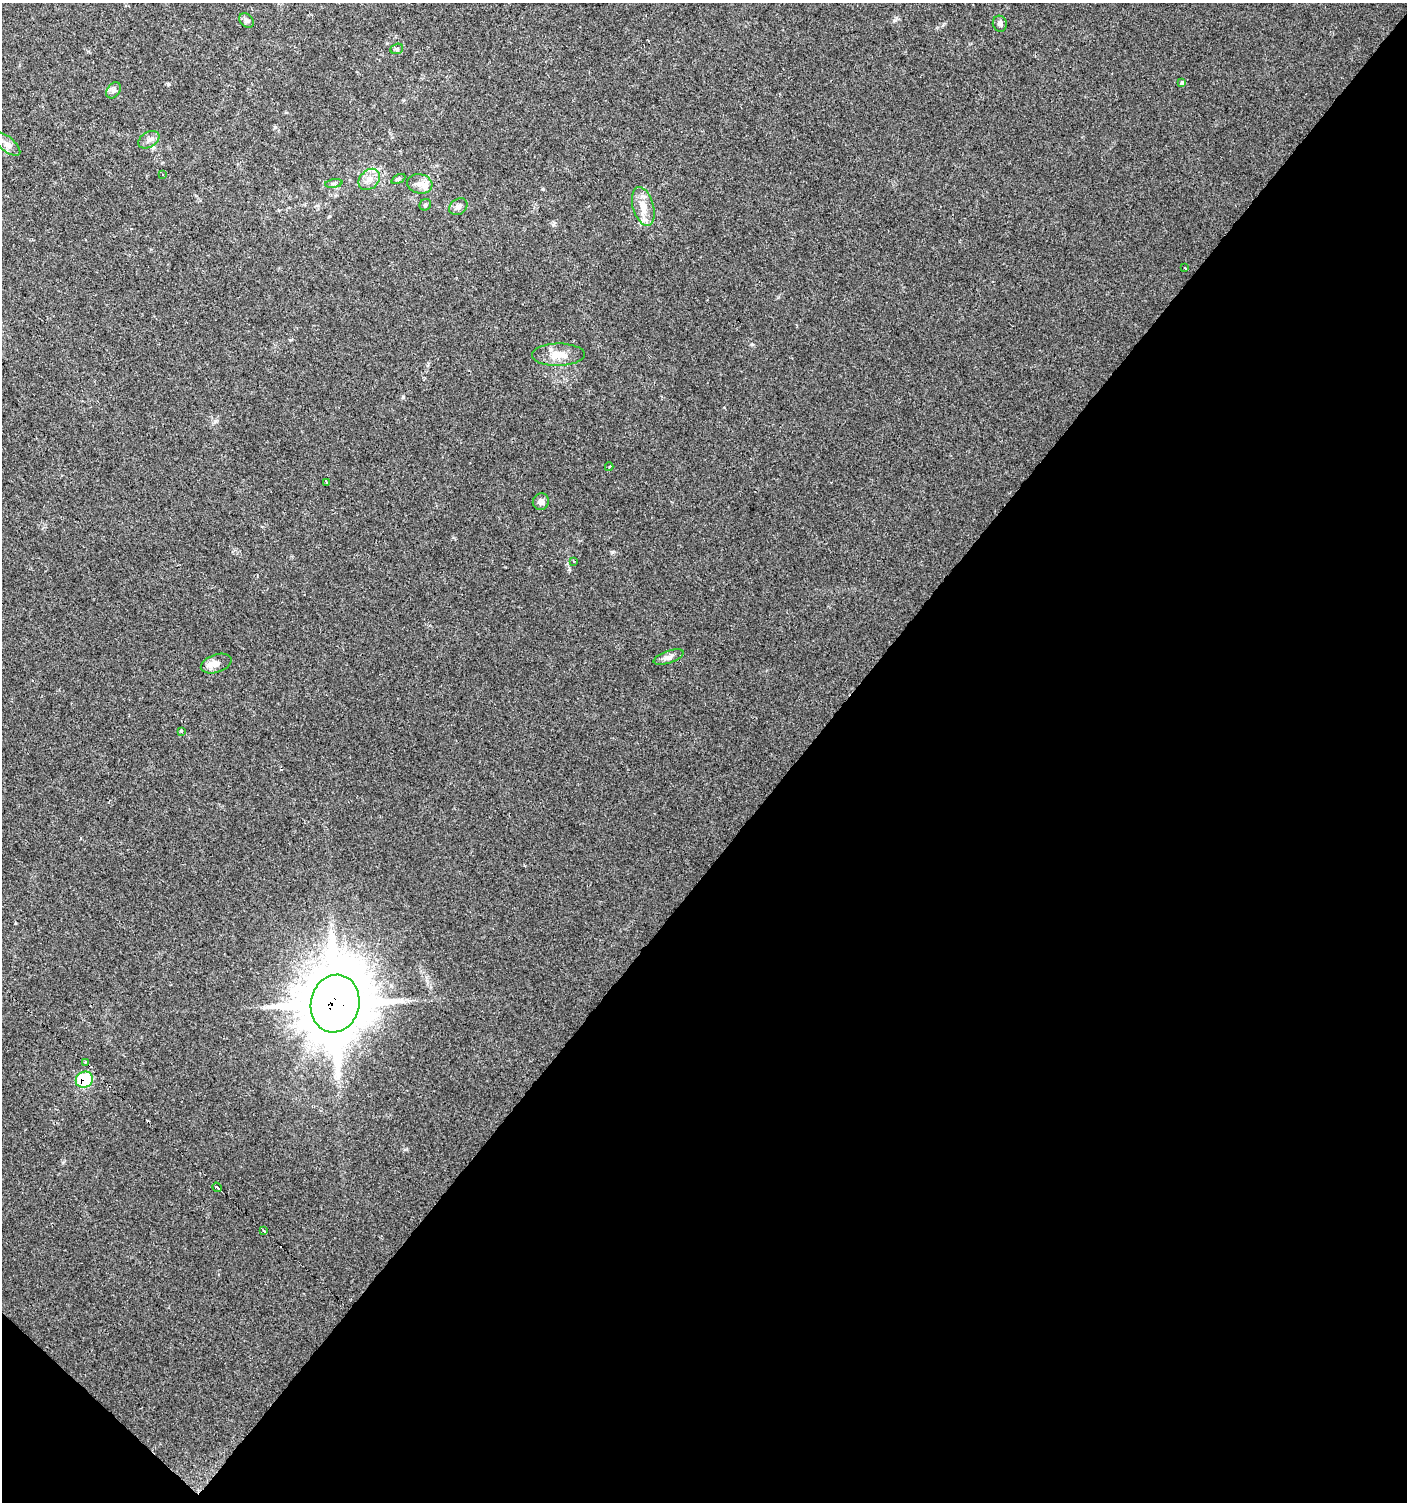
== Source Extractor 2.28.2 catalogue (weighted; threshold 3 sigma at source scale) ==
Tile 15 of 4 x 4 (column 3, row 4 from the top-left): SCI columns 3050-4454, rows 6-1505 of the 6028 x 6010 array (HDU 1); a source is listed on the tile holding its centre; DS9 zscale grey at full resolution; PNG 1409 x 1504 px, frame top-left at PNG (2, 3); each listed source drawn as its Kron ellipse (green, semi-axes under 4 px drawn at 4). Shown black and unused: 44% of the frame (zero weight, under 2 of 3 exposures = <1% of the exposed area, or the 3 px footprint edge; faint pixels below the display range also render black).
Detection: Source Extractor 2.28.2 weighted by HDU 2 'WHT'; one run over the whole footprint, this tile lists its part. Background 0.0255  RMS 0.0047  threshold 0.0212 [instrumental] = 3 sigma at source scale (4.5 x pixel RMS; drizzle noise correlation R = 1.50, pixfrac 1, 0.0396/0.0396 arcsec/px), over >= 5 px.
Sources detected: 32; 1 cosmic-ray / hot-pixel residue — neither listed nor drawn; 2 inside a brighter listed object's ellipse — not listed separately; the other 29 listed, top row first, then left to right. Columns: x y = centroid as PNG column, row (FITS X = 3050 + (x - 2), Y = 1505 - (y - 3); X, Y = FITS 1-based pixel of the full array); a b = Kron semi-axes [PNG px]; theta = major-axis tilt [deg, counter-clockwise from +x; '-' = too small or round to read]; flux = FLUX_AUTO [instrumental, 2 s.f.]
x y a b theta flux
246 21 8 6 -45 1.3
1000 24 8 7 - 1.3
397 49 6 5 - 0.81
1182 82 3 3 - 2.1
113 90 9 6 56 1.5
149 140 11 7 32 2.2
7 144 16 7 -39 2.8
162 175 3 3 - 1.3
369 179 12 9 44 3.7
398 179 7 4 26 0.77
334 184 9 4 8 0.93
420 184 13 9 -13 3.5
425 205 6 5 - 0.81
643 206 20 10 -74 6.4
458 207 10 7 36 2
1185 268 3 2 - 0.42
558 355 26 11 1 7
609 467 4 2 - 0.38
326 482 4 2 - 0.54
541 502 8 7 - 2.4
574 561 4 3 - 0.55
669 657 16 6 19 2.2
216 664 16 9 19 2.8
181 731 3 3 - 1.1
335 1004 29 24 78 2600
85 1062 3 3 - 0.61
84 1080 9 8 - 20
217 1187 5 3 - 8.3
264 1231 3 3 - 2.6
Overlapping masked pixels (flux is a lower limit): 2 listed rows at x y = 335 1004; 84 1080
Unlisted compact peaks at least as high as the median listed source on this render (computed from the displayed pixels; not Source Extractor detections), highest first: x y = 168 84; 543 189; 895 20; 613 552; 275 127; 752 344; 215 421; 290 340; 553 225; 403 398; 943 24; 405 1149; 569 569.